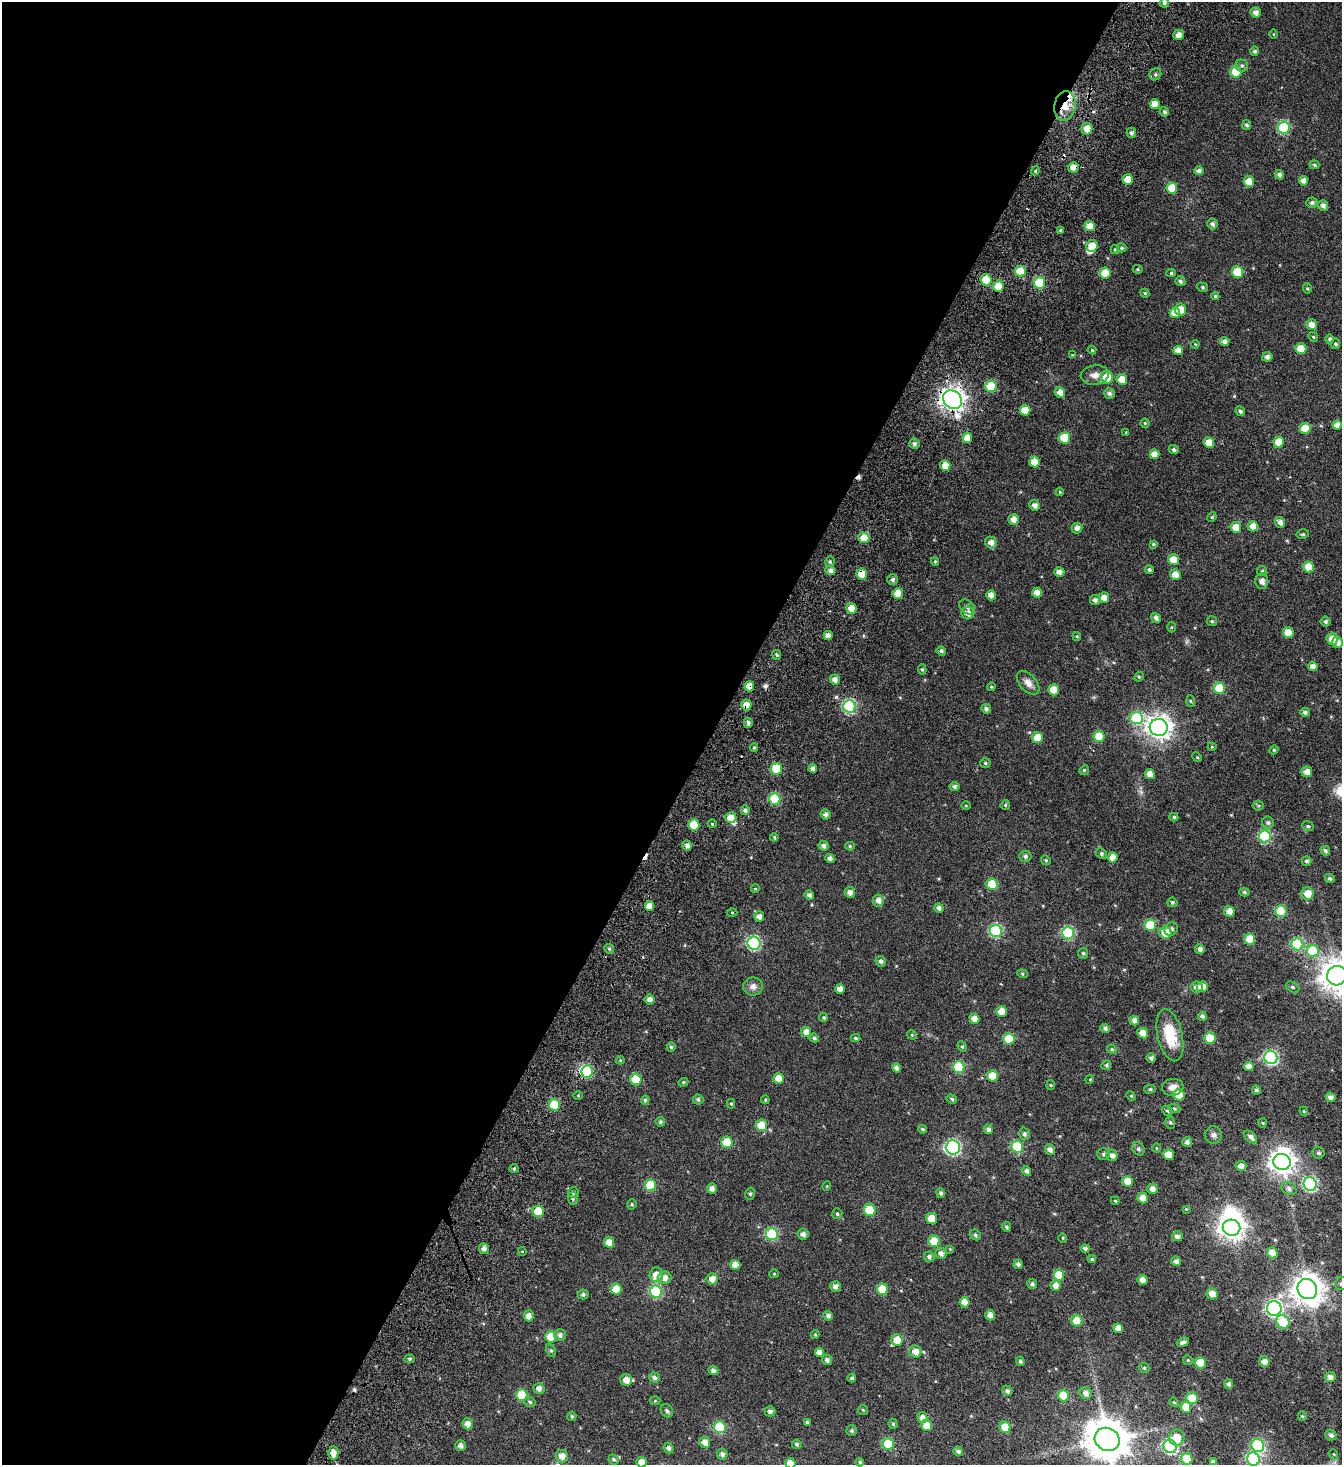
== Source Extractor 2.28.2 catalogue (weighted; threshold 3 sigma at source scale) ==
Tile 5 of 4 x 4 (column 1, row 2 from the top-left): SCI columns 489-1828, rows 3095-4557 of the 6271 x 6196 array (HDU 1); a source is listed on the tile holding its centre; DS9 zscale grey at full resolution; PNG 1344 x 1467 px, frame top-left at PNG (2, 2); each listed source drawn as its Kron ellipse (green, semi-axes under 4 px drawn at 4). Shown black and unused: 53% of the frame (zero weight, under 4 of 7 exposures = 11% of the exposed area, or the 3 px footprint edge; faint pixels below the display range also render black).
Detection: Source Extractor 2.28.2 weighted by HDU 2 'WHT'; one run over the whole footprint, this tile lists its part. Background 0.0166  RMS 0.0053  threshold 0.0218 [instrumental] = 3 sigma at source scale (4.09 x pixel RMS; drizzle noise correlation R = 1.36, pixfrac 0.8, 0.0396/0.0396 arcsec/px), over >= 5 px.
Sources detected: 428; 1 too faint to see at this stretch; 3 inside a brighter object's white glare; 7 cosmic-ray / hot-pixel residue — neither listed nor drawn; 4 inside a brighter listed object's ellipse — not listed separately; the other 413 listed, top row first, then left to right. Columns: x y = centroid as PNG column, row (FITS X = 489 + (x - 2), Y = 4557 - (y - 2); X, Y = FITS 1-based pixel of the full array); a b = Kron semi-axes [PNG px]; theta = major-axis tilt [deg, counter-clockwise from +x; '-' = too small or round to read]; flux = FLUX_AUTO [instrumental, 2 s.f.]
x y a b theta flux
1164 3 5 4 - 0.89
1255 12 5 5 - 2.1
1273 34 5 3 - 0.36
1179 35 5 5 - 2.9
1255 51 5 4 - 0.93
1242 66 6 5 - 1
1236 72 6 5 - 14
1155 74 6 5 - 0.88
1155 104 5 5 - 4.1
1065 106 15 10 81 7.6
1164 112 5 4 - 1
1247 125 5 4 - 0.88
1284 127 6 6 - 35
1087 129 6 5 - 4.8
1131 133 5 4 - 1.3
1314 165 5 4 - 0.82
1073 167 5 5 - 3.1
1035 171 4 3 - 0.52
1199 171 4 4 - 1.6
1279 175 5 4 - 1.4
1128 179 5 5 - 6.2
1249 181 5 5 - 6.3
1304 181 5 4 - 2.5
1172 188 5 5 - 9.4
1312 203 6 5 - 1.1
1323 205 5 5 - 1.7
1212 224 5 5 - 1.3
1090 226 5 5 - 4.5
1060 230 4 4 - 0.6
1092 246 6 5 - 7.3
1122 248 5 4 - 0.78
1115 250 5 4 - 0.54
1138 269 5 4 - 0.55
1020 271 5 5 - 8.5
1237 272 6 5 - 13
1105 273 5 5 - 9.3
1171 273 4 4 - 0.62
986 280 5 5 - 13
1180 281 5 5 - 1.1
1039 283 6 5 - 22
998 286 5 5 - 6.7
1202 287 5 4 - 0.72
1307 288 5 4 - 0.56
1145 293 4 4 - 0.49
1215 296 4 4 - 0.61
1180 309 6 5 - 4
1175 313 5 5 - 4.5
1311 325 5 5 - 3.2
1313 337 5 4 - 0.56
1330 339 5 4 - 1
1225 341 5 4 - 1.8
1195 344 4 3 - 0.33
1335 344 5 5 - 0.69
1301 349 5 5 - 7.4
1092 350 4 4 - 0.46
1178 351 5 4 - 3
1072 355 4 4 - 0.29
1267 357 5 4 - 1.7
1095 375 14 9 8 3.1
1107 377 6 6 - 6.9
1122 379 5 5 - 4.7
991 386 6 5 - 19
1060 392 5 5 - 2.7
1109 393 5 5 - 1.2
953 400 10 8 -44 360
1025 410 5 5 - 7.2
1240 411 5 4 - 0.93
1145 423 4 4 - 0.44
1337 425 4 4 - 2.5
1305 428 5 5 - 9.4
1126 432 4 3 - 0.33
967 438 5 5 - 4.8
1064 438 6 5 - 16
1279 442 5 5 - 7.7
1209 443 5 5 - 5.6
914 444 5 5 - 1.3
1174 450 5 4 - 1.1
1154 454 5 5 - 4.1
1034 462 5 5 - 5.5
945 466 5 5 - 4.2
1060 492 4 4 - 0.39
1035 505 5 5 - 2.1
1212 517 5 4 - 0.47
1013 519 5 5 - 2.7
1280 522 6 5 - 2.1
1253 526 5 5 - 4
1236 527 5 5 - 6
1077 528 5 5 - 1.9
1303 534 6 4 12 0.63
864 538 6 5 - 3.6
991 542 6 5 - 2.7
1153 544 4 3 - 0.63
1173 559 5 5 - 5
935 561 4 4 - 0.56
830 562 5 4 - 0.74
1308 567 5 5 - 7.7
830 570 5 4 - 1.7
1149 570 4 4 - 0.94
1262 571 5 5 - 0.7
1059 572 5 5 - 2.4
862 574 5 5 - 8.5
1175 574 5 5 - 3.5
893 579 5 5 - 1.3
1262 581 8 6 -88 2.5
1037 593 5 5 - 3.3
898 594 5 5 - 7.2
991 595 5 5 - 2.4
1104 598 5 5 - 3
1095 600 5 5 - 1.6
967 607 9 6 -40 1.2
851 608 5 5 - 4.5
968 613 6 6 - 2.4
1156 618 5 4 - 1.8
1212 621 5 5 - 0.64
1326 622 5 5 - 1
1171 627 5 3 - 0.41
1288 633 5 5 - 6.6
828 635 4 4 - 2.3
1077 636 4 4 - 0.43
1332 639 6 5 - 5.4
1337 642 5 5 - 2.3
941 651 5 4 - 1.2
777 655 5 4 - 0.63
1313 666 5 4 - 2.4
922 669 5 4 - 0.68
1139 677 5 4 - 0.52
835 680 5 5 - 2.3
1028 683 14 8 -48 3.1
749 686 5 5 - 3.8
991 687 4 3 - 0.4
1219 688 5 5 - 20
1054 690 5 5 - 7.6
1190 701 6 4 -87 0.52
746 705 5 5 - 3.9
849 706 6 6 - 54
986 709 5 4 - 1.3
1305 712 5 4 - 1.3
1136 718 6 6 - 32
748 723 5 4 - 1.4
1159 727 9 8 - 340
1099 736 5 5 - 10
1037 738 5 5 - 8.7
754 747 4 4 - 0.58
1212 747 4 4 - 0.41
1274 750 4 4 - 0.52
1197 757 5 4 - 0.46
985 763 5 4 - 0.7
776 769 6 5 - 15
813 769 4 4 - 1.9
1084 770 5 4 - 0.53
1307 772 5 5 - 3.3
1150 774 5 4 - 3.8
954 787 5 4 - 1.2
775 799 6 5 - 23
966 805 5 3 - 0.37
1005 805 5 4 - 0.55
1258 806 5 5 - 0.67
745 810 5 4 - 1.3
826 814 5 5 - 1.6
1174 817 4 4 - 0.77
731 818 5 5 - 3.9
1268 823 6 6 - 1
712 824 4 4 - 0.48
694 825 5 5 - 11
1308 826 6 4 -23 0.68
1265 836 6 6 - 42
774 837 4 4 - 0.45
687 846 5 4 - 1.8
823 846 5 5 - 1.5
850 846 5 4 - 0.6
1325 851 5 4 - 1.2
1101 853 6 5 - 0.95
1025 856 6 5 - 1.1
1113 857 5 5 - 3.9
830 858 4 4 - 2.1
1046 860 5 4 - 0.6
1307 861 5 4 - 0.93
1330 878 5 4 - 1
992 884 5 5 - 14
755 889 4 3 - 0.28
850 892 5 5 - 2.3
1244 892 5 4 - 0.68
1307 894 6 6 - 5.3
809 895 5 4 - 1.5
878 900 6 5 - 2.3
1172 902 5 5 - 0.9
650 906 5 4 - 3.7
939 908 5 4 - 1.6
1229 911 5 5 - 3.4
1281 911 6 5 - 18
732 912 5 3 - 0.44
759 917 5 5 - 2.1
1150 925 6 5 - 18
1171 929 7 6 - 1.3
996 931 6 6 - 44
1068 933 6 6 - 39
1165 933 6 6 - 6.5
1250 939 5 5 - 10
754 943 6 6 - 54
1297 944 6 6 - 35
609 949 5 4 - 0.71
1200 949 5 5 - 1.7
1313 951 6 6 - 22
1083 953 5 5 - 0.77
881 961 5 5 - 1.3
1022 974 5 4 - 0.6
1337 976 10 9 - 670
753 986 10 9 - 2.3
1197 987 6 5 - 2.2
1202 987 5 5 - 3.7
1292 987 7 5 -26 0.76
840 989 5 4 - 2.9
650 1000 5 5 - 2.1
1001 1011 5 5 - 4.5
1202 1016 4 4 - 1.4
824 1018 5 4 - 0.69
974 1019 5 5 - 3.6
1134 1021 5 4 - 2.1
1105 1028 5 4 - 1.2
806 1032 5 5 - 2.8
1143 1033 5 5 - 3.5
912 1035 5 4 - 0.47
1170 1035 27 12 -77 14
814 1038 5 4 - 0.85
855 1038 5 4 - 0.61
1210 1038 6 5 - 14
1009 1039 6 5 - 14
671 1047 4 4 - 0.82
962 1047 5 4 - 0.64
1112 1049 5 4 - 0.55
1271 1057 7 6 - 61
1151 1058 5 4 - 1.3
620 1060 4 4 - 0.5
1106 1065 5 4 - 0.64
1249 1066 5 4 - 3.4
959 1067 6 5 - 26
897 1068 5 4 - 1.9
587 1072 6 5 - 29
992 1076 5 5 - 9.2
779 1078 5 5 - 4.9
636 1079 6 5 - 12
1090 1079 4 3 - 0.33
683 1082 5 4 - 0.55
1051 1085 5 4 - 0.48
1173 1087 11 8 10 3
1150 1089 6 4 1 0.74
1256 1090 4 4 - 0.92
578 1095 4 3 - 0.35
1179 1095 6 5 - 9.4
1131 1096 5 4 - 0.47
1331 1097 5 4 - 1.9
698 1099 5 5 - 0.83
952 1099 5 4 - 0.76
645 1100 5 4 - 0.93
765 1100 4 4 - 0.47
731 1104 5 4 - 0.52
554 1105 6 5 - 17
1175 1109 6 4 -20 0.62
1167 1111 6 4 -41 0.65
1304 1111 4 4 - 0.38
660 1122 5 4 - 0.87
1170 1122 6 5 - 0.72
1263 1123 5 4 - 0.52
761 1125 6 5 - 9.4
923 1129 4 4 - 0.71
988 1129 5 4 - 1.6
1024 1134 6 5 - 1.2
1213 1135 8 8 - 1.5
1250 1137 8 5 -42 1.6
727 1142 6 5 - 12
1187 1142 5 5 - 1.7
953 1147 7 7 - 73
1017 1147 6 6 - 30
1156 1148 5 3 - 0.39
1050 1149 5 5 - 1.9
1138 1149 7 5 -52 1
1318 1153 6 6 - 0.96
1104 1154 6 6 - 0.88
1112 1155 5 5 - 2
1169 1155 5 5 - 7.4
1282 1162 9 8 - 350
1241 1166 5 5 - 2.5
514 1169 5 4 - 0.68
1026 1171 5 4 - 1.3
1128 1181 5 5 - 6
1310 1184 7 6 - 65
650 1185 6 5 - 21
827 1186 5 3 - 0.37
1289 1188 8 6 -28 1.5
712 1189 5 4 - 1.9
1152 1189 5 5 - 2.6
573 1192 5 5 - 0.86
941 1193 5 4 - 1.1
750 1194 6 5 - 0.72
1143 1198 5 5 - 3.6
573 1199 6 5 - 0.85
1115 1201 4 3 - 0.42
632 1205 5 4 - 0.59
1186 1209 4 4 - 0.38
870 1210 6 6 - 16
538 1211 6 5 - 12
837 1214 5 5 - 0.71
932 1219 5 5 - 9.9
1006 1227 5 4 - 0.84
1231 1228 9 8 - 390
772 1234 6 6 - 32
803 1234 5 5 - 1.7
975 1235 6 5 - 0.83
1177 1236 5 5 - 1.7
1063 1238 5 3 - 0.36
934 1241 6 5 - 12
609 1242 5 5 - 4.2
484 1249 5 5 - 1.8
950 1249 4 4 - 0.33
1085 1249 4 4 - 1.3
522 1251 4 3 - 0.31
941 1253 6 5 - 1.8
1272 1253 5 5 - 4.8
929 1257 5 5 - 1.2
1092 1259 4 3 - 0.58
1176 1261 5 4 - 1.5
1018 1264 5 4 - 1.3
735 1265 5 5 - 3.7
774 1274 5 4 - 0.42
656 1275 7 7 - 4.2
1059 1275 5 5 - 9.6
665 1278 7 6 - 2.6
712 1279 6 5 - 3.4
1142 1280 5 4 - 2.9
1032 1284 5 4 - 1.1
1341 1284 7 6 - 1.1
1056 1285 5 5 - 3.4
836 1286 5 5 - 2.2
616 1289 5 5 - 7.1
882 1289 6 5 - 13
1307 1289 10 9 - 620
656 1292 6 6 - 33
1212 1294 6 5 - 3.6
583 1295 5 5 - 0.96
965 1302 5 5 - 3.6
1274 1308 7 7 - 100
990 1315 5 5 - 3
529 1316 5 5 - 2.6
828 1316 5 4 - 1.4
1077 1321 5 5 - 10
1283 1322 7 6 - 10
1118 1328 5 4 - 3.5
815 1334 4 4 - 0.45
560 1335 6 5 - 1.5
551 1337 6 5 - 11
897 1340 6 5 - 7
1183 1342 6 3 20 1.2
551 1350 6 4 -62 0.77
915 1351 6 6 - 3.4
819 1352 4 4 - 2.7
410 1359 5 4 - 0.83
827 1360 5 5 - 1.3
1188 1360 5 4 - 0.55
1020 1361 4 4 - 0.88
1264 1362 5 5 - 2.5
1201 1363 6 5 - 14
1144 1368 5 4 - 0.64
713 1370 5 4 - 1.6
654 1377 5 5 - 1.3
1330 1377 5 5 - 2.1
852 1378 4 4 - 0.74
626 1380 6 5 - 3.6
1229 1384 5 4 - 1.4
539 1388 5 5 - 1.9
1007 1391 5 5 - 1.2
1086 1393 6 5 - 2.1
522 1395 6 5 - 14
1063 1396 6 5 - 16
1192 1398 6 5 - 13
655 1401 5 3 - 0.45
530 1402 6 4 -15 0.74
1174 1402 5 4 - 0.51
1186 1407 5 5 - 6.9
863 1410 5 5 - 0.6
667 1411 7 5 -57 0.88
770 1411 5 5 - 1.4
572 1416 5 4 - 0.73
1302 1416 5 4 - 0.53
922 1417 6 5 - 2.4
807 1422 4 4 - 0.92
468 1424 5 5 - 2.9
893 1424 5 4 - 0.62
927 1425 6 5 - 7.6
720 1427 6 6 - 28
1005 1427 6 5 - 6.9
852 1431 5 5 - 0.77
1331 1435 6 5 - 1.4
1177 1437 8 7 - 5.5
1107 1439 13 11 -33 1300
705 1442 6 5 - 3
797 1444 5 4 - 0.77
888 1444 6 5 - 22
461 1446 5 5 - 1.8
1170 1446 7 6 - 69
1258 1446 7 6 - 39
669 1448 5 5 - 1.3
958 1451 5 4 - 1.6
333 1453 6 5 - 3.7
722 1454 5 5 - 1.6
1333 1454 5 3 - 0.41
562 1456 6 6 - 3.6
614 1459 5 5 - 0.85
1187 1459 6 5 - 16
1253 1459 7 6 - 49
641 1462 5 5 - 3.7
860 1462 4 4 - 0.6
1213 1462 4 4 - 1.7
790 1463 5 5 - 4.7
Overlapping masked pixels (flux is a lower limit): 7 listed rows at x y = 1065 106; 1073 167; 1020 271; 953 400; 862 574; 749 686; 746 705
Isophote crosses this tile's border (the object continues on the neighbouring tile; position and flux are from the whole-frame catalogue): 7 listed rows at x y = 1164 3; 1337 976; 1341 1284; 1107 1439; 1253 1459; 641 1462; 790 1463